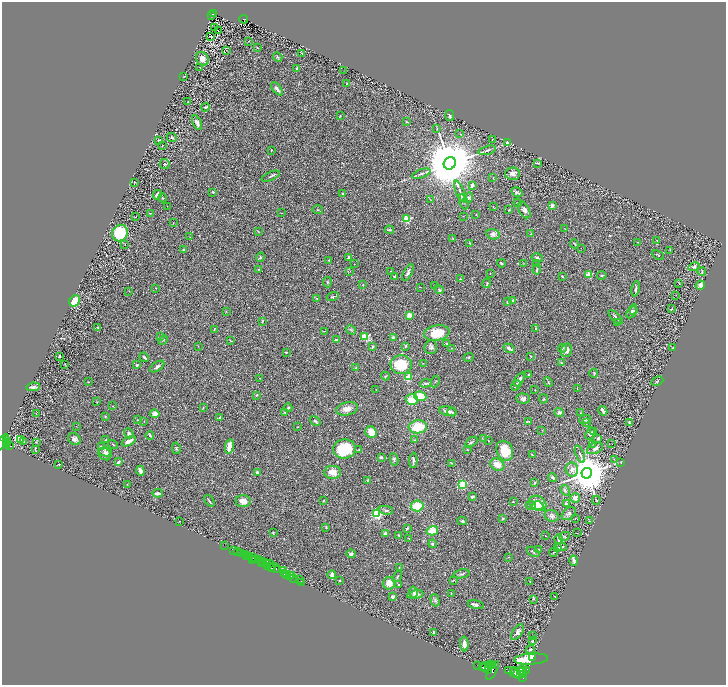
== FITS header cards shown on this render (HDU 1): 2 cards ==
NAXIS1  =                 1448
NAXIS2  =                 1366

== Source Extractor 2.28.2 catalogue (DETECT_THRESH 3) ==
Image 1448 x 1366 px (HDU 1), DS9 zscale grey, zoomed out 1/2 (1 PNG px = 2 x 2 image px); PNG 728 x 687 px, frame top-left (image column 1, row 1366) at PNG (2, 2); each listed source drawn as its Kron ellipse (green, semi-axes under 4 px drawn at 4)
Background 0.391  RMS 0.028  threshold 0.0829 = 3 sigma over >= 5 px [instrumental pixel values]
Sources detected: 410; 34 cannot appear on this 1/2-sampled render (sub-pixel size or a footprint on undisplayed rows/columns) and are neither listed nor drawn; the other 376 listed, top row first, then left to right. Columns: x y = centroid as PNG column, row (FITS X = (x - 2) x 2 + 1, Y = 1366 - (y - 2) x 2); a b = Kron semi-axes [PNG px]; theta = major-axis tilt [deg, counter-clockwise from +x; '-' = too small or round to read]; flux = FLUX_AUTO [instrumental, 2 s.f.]
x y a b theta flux
213 14 3 2 - 47
212 16 2 1 - 2.4
244 19 4 2 - 44
215 28 3 2 - 2.6
218 30 2 1 - 56
210 36 2 1 - 1.6
249 41 2 2 - 1.5
257 48 3 2 - 2.1
226 50 3 2 - 2.1
302 53 2 2 - 3.2
278 57 5 3 - 6.2
202 59 7 6 - 27
200 67 2 2 - 5.1
297 69 4 2 - 5.3
344 71 2 1 - 1.2
184 76 2 1 - 2.2
347 84 3 1 - 1.5
277 89 8 3 -51 20
188 102 3 2 - 2.3
205 107 4 2 - 6.6
450 115 5 3 - 9.6
340 116 2 2 - 3.3
406 122 3 2 - 3.4
197 123 8 4 -64 18
437 129 3 2 - 4
460 134 3 2 - 2.6
172 138 5 3 - 7
492 139 3 2 - 1.6
159 140 2 1 - 3.6
508 143 2 2 - 130
162 145 2 2 - 3.5
271 150 3 2 - 3
487 150 9 3 15 9.8
450 163 6 5 - 62000
538 163 4 2 - 6.6
165 164 5 5 - 6.9
421 174 9 3 19 16
513 174 7 6 - 25
271 176 10 2 23 8.2
493 178 2 1 - 1.5
134 182 3 2 - 3.2
472 185 4 3 - 21
460 191 11 3 -69 16
213 192 2 2 - 5.5
517 192 6 3 -31 7.1
343 194 3 3 - 5.2
157 195 5 3 - 27
162 198 4 2 - 3.7
468 198 5 4 - 9.1
430 199 4 1 - 2
464 202 8 3 -69 10
518 203 4 2 - 3.5
167 206 2 1 - 1.3
552 206 4 3 - 12
493 207 2 2 - 1.7
318 210 5 2 - 4.2
509 210 3 2 - 3.6
524 210 9 5 -61 22
150 213 2 2 - 2.1
282 213 2 1 - 1.2
476 215 2 2 - 2.6
463 216 2 1 - 1.4
135 217 4 1 - 2.1
407 219 3 3 - 320
173 223 2 1 - 1.7
564 229 2 2 - 1.5
389 230 4 2 - 8.7
258 231 4 2 - 3.2
120 233 8 7 - 330
493 234 7 5 -14 15
531 234 2 1 - 2
190 237 3 2 - 1.8
453 239 4 3 - 5.9
657 241 3 2 - 2.7
638 242 2 2 - 1.8
470 243 4 3 - 6.6
575 244 4 2 - 3.7
125 245 2 2 - 2
581 248 2 1 - 3.6
183 250 3 3 - 9
670 250 3 1 - 1.7
658 255 6 2 -27 4.9
260 257 4 3 - 7.7
348 257 3 2 - 7.6
537 258 6 3 -13 6.5
329 260 3 3 - 3.3
501 263 4 2 - 4.4
524 263 3 2 - 2.5
354 264 2 2 - 1.7
536 264 3 3 - 3.4
694 267 6 3 15 13
259 269 3 2 - 3.2
537 269 5 2 - 5.7
350 271 3 2 - 3
391 271 3 3 - 3.9
408 272 9 3 63 15
702 272 4 2 - 4.4
490 273 2 1 - 1.9
589 274 2 2 - 150
602 275 4 3 - 6.1
562 276 3 2 - 7.4
394 277 3 2 - 9.4
460 279 3 3 - 4.7
327 282 5 3 - 5.1
487 283 5 2 - 4.5
679 283 2 1 - 1.5
363 285 3 1 - 1.6
700 285 5 4 - 13
435 286 3 2 - 3
420 287 3 2 - 2
156 288 3 2 - 2.1
636 289 8 2 80 8.4
439 290 5 3 - 7.1
129 291 2 2 - 1.8
676 295 2 1 - 2.5
333 297 6 3 19 6.7
317 299 2 2 - 3.2
513 300 3 2 - 4.4
75 301 6 5 - 94
507 302 4 3 - 4.8
672 308 4 2 - 3.1
226 311 3 3 - 2.9
632 311 7 4 60 12
634 311 3 3 - 4.5
409 315 2 2 - 120
616 317 9 2 -43 15
262 321 4 2 - 3.2
618 322 3 2 - 3.5
98 328 3 2 - 6.2
536 328 2 2 - 7
214 329 3 1 - 3.5
351 330 5 3 - 5.2
324 331 3 1 - 2
437 333 13 7 10 140
365 336 3 3 - 260
161 337 4 3 - 7.1
393 337 4 3 - 11
336 339 2 2 - 26
163 340 5 2 - 4.2
230 340 3 2 - 2.9
447 344 3 3 - 6
198 346 3 2 - 1.8
405 346 4 2 - 3.8
372 347 4 3 - 6.6
431 347 7 6 - 16
451 348 3 2 - 2.5
509 348 6 3 -34 13
562 348 4 3 - 6.9
673 348 2 2 - 3.1
566 350 7 5 75 27
286 352 2 2 - 2.9
59 356 3 2 - 4.8
531 356 3 2 - 2.7
144 357 5 2 - 8.6
469 357 5 2 - 3.5
423 363 2 1 - 1.7
561 363 3 2 - 2.6
65 365 4 1 - 2
137 365 3 3 - 6.4
401 365 10 9 - 180
157 367 8 4 34 14
355 368 3 2 - 3.1
594 373 4 3 - 4.3
529 374 3 2 - 4.7
385 376 4 2 - 4
408 377 3 3 - 61
259 378 2 1 - 3.5
519 379 8 4 60 17
435 381 6 1 63 2.8
657 381 6 3 26 6.8
88 382 2 2 - 2.5
548 382 5 2 - 3.7
426 383 5 3 - 7.7
516 385 5 3 - 9.3
33 387 7 3 7 17
577 388 3 2 - 2.1
376 390 2 1 - 3
535 390 2 1 - 2.4
257 395 3 2 - 4.3
420 396 6 5 - 87
523 398 7 5 -2 14
543 399 4 3 - 6
412 400 6 5 - 79
97 402 3 2 - 2.2
113 406 3 2 - 2
203 408 3 2 - 3.2
288 408 4 3 - 5.5
347 409 11 6 13 35
448 411 9 4 -10 21
603 411 5 2 - 30
452 412 5 3 - 5.8
559 412 4 3 - 13
285 413 3 3 - 8.3
580 413 3 2 - 2.5
36 414 2 2 - 1.7
155 414 5 4 - 30
105 416 3 3 - 3.6
219 418 3 2 - 4.3
585 419 6 2 14 7.3
137 420 2 2 - 2.9
144 421 3 2 - 2
315 421 6 3 -36 7.9
528 421 3 2 - 4.2
629 422 4 3 - 6.6
586 423 3 2 - 4.4
76 426 2 1 - 1.8
297 427 2 2 - 2.2
418 427 9 6 6 150
542 430 3 2 - 1.8
371 432 6 5 - 74
593 432 3 3 - 13
129 433 5 4 - 12
590 434 6 4 68 15
150 436 4 3 - 6.4
598 438 4 3 - 13
20 439 3 2 - 3.3
74 439 6 5 - 17
484 439 3 3 - 3.4
6 440 4 2 - 430
106 440 4 3 - 6.5
415 440 4 2 - 4.5
24 441 2 1 - 6.8
129 441 7 3 28 35
488 441 2 2 - 2.1
3 442 8 3 60 860
7 442 2 2 - 80
36 442 3 3 - 3.6
471 442 7 2 35 6.1
7 444 2 1 - 170
113 444 5 2 - 4.7
592 444 4 3 - 4.5
612 444 2 2 - 1.3
9 445 3 2 - 250
101 446 3 3 - 3.3
229 446 7 3 80 59
176 448 6 3 -80 5.9
595 448 8 5 25 19
344 449 11 9 10 230
35 450 4 2 - 2.4
359 450 4 2 - 3.7
467 450 2 2 - 2.5
505 451 10 8 -66 110
105 452 7 4 -11 18
105 454 7 5 -37 21
580 454 9 3 -68 12
532 455 3 2 - 3.4
381 457 3 3 - 9.3
394 459 6 4 -80 10
614 459 2 1 - 1.6
413 460 7 2 87 14
118 462 3 2 - 8.4
621 462 4 2 - 2.2
452 463 3 2 - 2.3
58 464 2 1 - 2.3
497 465 7 5 -30 53
572 469 7 6 - 22
140 471 5 3 - 30
257 472 3 3 - 13
332 472 8 6 -1 51
587 473 5 5 - 24000
553 478 5 3 - 9.8
368 480 2 2 - 35
535 483 2 2 - 5.7
127 484 3 2 - 2
462 484 3 3 - 480
565 490 6 3 -59 7.7
158 493 5 2 - 21
472 497 3 2 - 12
575 498 5 4 - 26
596 500 4 3 - 3.9
209 501 6 2 -52 6.1
243 501 7 6 - 34
323 501 2 1 - 2.8
513 501 2 2 - 2.7
538 503 9 7 -32 75
566 504 4 3 - 7.7
531 505 5 3 - 7.9
417 506 6 5 - 110
537 506 6 4 -4 27
386 510 7 3 -10 10
377 514 3 3 - 790
569 514 8 5 37 13
552 516 7 5 -21 16
575 518 3 1 - 1.4
503 519 4 3 - 7
180 521 2 1 - 19
462 521 5 3 - 7.6
589 521 2 2 - 2
326 527 4 3 - 4.6
407 528 4 3 - 6
432 531 6 4 16 67
273 533 3 2 - 3.1
386 533 2 2 - 62
577 533 3 2 - 1.7
399 535 3 2 - 6.3
545 536 2 1 - 1.6
564 536 5 3 - 5.6
409 538 2 2 - 8.8
559 539 5 2 - 27
433 544 4 3 - 6.1
224 546 3 1 - 9.8
561 547 5 3 - 6.6
558 548 3 3 - 6.4
538 549 2 2 - 3
234 550 2 1 - 42
238 552 3 2 - 86
533 552 7 3 -31 7.5
554 552 4 2 - 3.4
242 554 2 2 - 1000
351 554 4 3 - 16
245 555 3 1 - 38
247 556 3 1 - 83
250 557 3 1 - 60
254 557 2 2 - 180
509 557 2 2 - 1.8
252 559 4 1 - 73
259 559 2 1 - 440
255 560 2 2 - 690
574 561 5 4 - 13
263 562 2 1 - 220
261 563 2 1 - 230
266 563 4 2 - 120
269 563 2 2 - 300
264 564 2 2 - 160
268 566 3 1 - 200
271 567 3 2 - 330
275 568 5 3 - 980
399 568 2 2 - 2
278 569 2 2 - 290
284 571 3 1 - 33
284 573 2 2 - 380
287 574 2 1 - 460
462 574 8 3 11 9.4
292 575 3 2 - 32
332 575 4 3 - 26
289 576 3 2 - 550
397 576 6 3 54 7.1
293 578 3 1 - 33
300 579 3 1 - 120
453 580 3 2 - 3.7
339 581 2 1 - 3.9
301 582 2 1 - 17
530 582 2 2 - 2.5
389 583 6 6 - 49
399 584 3 2 - 2.8
413 592 5 4 - 12
451 593 2 1 - 1.6
415 595 8 3 9 21
393 597 3 3 - 14
555 597 4 2 - 2.3
533 599 3 2 - 3.2
435 600 6 3 -74 10
476 605 8 4 -14 12
434 632 4 3 - 4.8
517 632 9 4 55 18
532 635 2 1 - 1.5
533 641 3 3 - 4.1
464 644 7 4 -88 30
530 649 4 3 - 12
532 657 2 2 - 57
531 659 17 5 4 180
491 664 3 2 - 1300
478 666 2 1 - 120
492 666 4 2 - 1900
483 667 3 2 - 1700
489 667 2 2 - 1400
486 668 7 4 -37 7600
492 670 10 3 61 3400
526 670 4 2 - 1100
508 671 2 1 - 210
520 671 9 3 43 3700
523 671 3 2 - 1700
513 673 3 2 - 2200
516 673 6 3 -49 6200
523 674 4 3 - 2300
522 677 3 2 - 1300
At the frame edge (FLAGS 8, measured only in part): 1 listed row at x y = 3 442
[34 sub-pixel or undisplayed-footprint detections neither listed nor drawn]